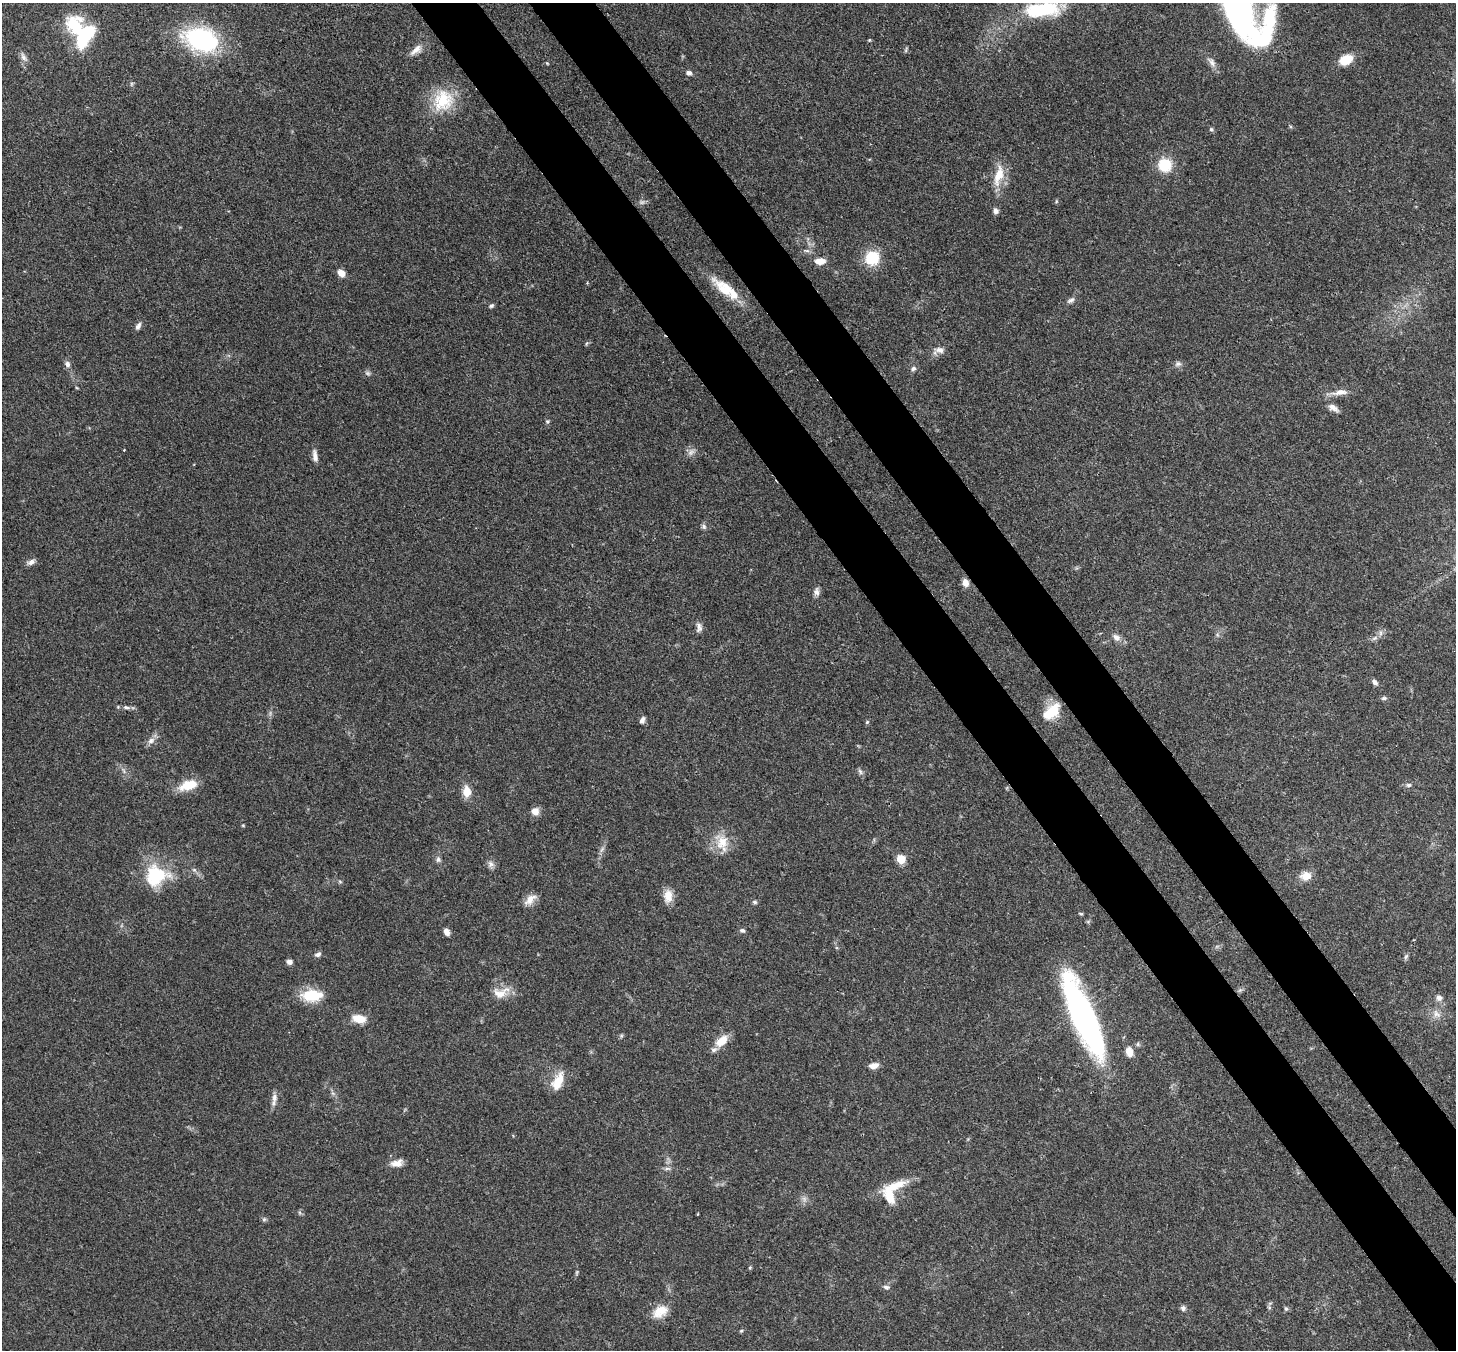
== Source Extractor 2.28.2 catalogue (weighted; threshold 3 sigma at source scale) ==
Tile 6 of 4 x 4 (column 2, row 2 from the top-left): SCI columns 1533-2986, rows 2903-4250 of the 5971 x 5944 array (HDU 1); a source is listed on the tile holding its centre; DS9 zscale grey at full resolution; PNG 1458 x 1352 px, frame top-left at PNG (2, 3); no overlay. Shown black and unused: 8% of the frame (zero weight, under 3 of 4 exposures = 7% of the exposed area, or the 3 px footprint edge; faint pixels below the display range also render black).
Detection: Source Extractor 2.28.2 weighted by HDU 2 'WHT'; one run over the whole footprint, this tile lists its part. Background 0.179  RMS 0.0049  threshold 0.022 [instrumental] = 3 sigma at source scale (4.5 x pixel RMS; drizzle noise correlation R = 1.50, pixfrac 1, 0.05/0.05 arcsec/px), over >= 5 px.
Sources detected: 108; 4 too faint to see at this stretch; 1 inside a brighter object's white glare — not listed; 6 inside a brighter listed object's ellipse — not listed separately; the other 97 listed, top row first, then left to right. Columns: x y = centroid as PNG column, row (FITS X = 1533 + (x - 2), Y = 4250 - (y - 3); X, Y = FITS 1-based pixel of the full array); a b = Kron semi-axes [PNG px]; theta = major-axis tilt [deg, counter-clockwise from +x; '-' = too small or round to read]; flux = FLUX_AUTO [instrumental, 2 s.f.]
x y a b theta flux
1042 10 35 14 5 37
84 36 29 17 66 27
1259 37 75 62 -38 84
201 39 30 20 -17 72
869 40 4 4 - 0.52
416 50 19 8 39 3.8
906 50 9 3 68 0.64
23 57 13 6 -65 2.2
1346 60 14 9 24 10
689 73 8 6 -10 1.5
443 100 30 26 58 21
1211 129 5 5 - 0.8
1165 165 12 12 - 16
999 175 31 12 75 10
1056 201 6 3 -73 0.56
996 211 8 6 -81 1.7
807 251 9 4 -1 1.2
872 258 12 12 - 19
820 261 12 7 1 4.6
341 273 8 6 -40 4.5
587 283 4 4 - 0.39
724 288 36 14 -40 14
1071 300 11 6 35 1.7
491 306 7 5 25 0.95
138 326 10 6 64 1.8
587 343 6 4 70 0.64
939 350 15 8 -4 3
67 364 7 6 - 1.9
1178 364 9 7 14 1.7
913 368 7 6 - 1.2
1340 392 23 7 8 4.7
1333 408 14 7 -30 3
547 422 5 5 - 0.73
124 450 3 2 - 0.38
691 453 10 6 49 2.1
315 456 16 6 -82 2.7
704 527 8 6 -74 1.2
31 562 11 6 31 2
965 583 9 7 -74 3.5
816 592 10 7 -88 2.2
699 627 13 7 89 2.2
1116 637 11 8 -39 3
1374 638 9 5 27 1.6
1375 682 8 5 -43 1.7
1384 698 8 5 9 1.1
126 707 11 5 -14 1.6
1051 712 23 13 41 13
642 720 8 6 70 1.8
867 722 6 4 46 0.63
151 740 11 8 34 2.7
124 771 9 4 -71 1.1
860 771 9 5 -63 1.3
188 785 21 10 17 11
1409 785 7 5 1 1.1
466 791 14 9 -86 6.1
535 811 8 8 - 4
243 825 4 4 - 0.47
722 842 23 17 -80 10
602 849 10 5 55 1.4
438 859 9 6 -84 1.5
901 859 5 5 - 19
490 864 10 8 -74 2.1
156 875 25 23 15 29
1306 876 13 10 9 5.2
340 882 6 4 -2 0.65
668 896 16 10 -89 5.9
530 899 18 9 41 4.5
755 902 7 5 -16 0.91
1081 914 6 3 -2 0.56
742 930 8 5 -18 1.1
447 932 8 6 -59 2.6
318 954 9 6 21 1.4
1406 956 8 5 62 0.97
289 962 7 6 - 1.7
501 993 25 13 21 7.5
311 995 24 13 3 15
1439 998 8 7 - 2.2
1436 1014 13 9 -56 3.4
1084 1017 73 18 -67 170
359 1019 15 9 -11 7.6
621 1036 6 4 72 0.7
721 1041 16 10 40 7.9
1129 1052 12 8 -79 4.1
874 1065 11 7 9 3.4
558 1081 22 11 65 9.7
274 1097 14 7 87 2.8
397 1163 16 9 13 4
667 1169 11 4 4 1.3
895 1186 36 10 20 11
698 1214 4 2 - 0.38
264 1219 6 5 - 0.87
750 1268 5 4 - 0.68
886 1287 9 6 -10 1.4
1183 1308 7 7 - 1.4
1286 1309 7 4 -62 0.85
660 1311 20 13 30 7.9
741 1331 5 4 - 0.62
Overlapping masked pixels (flux is a lower limit): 1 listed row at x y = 1084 1017